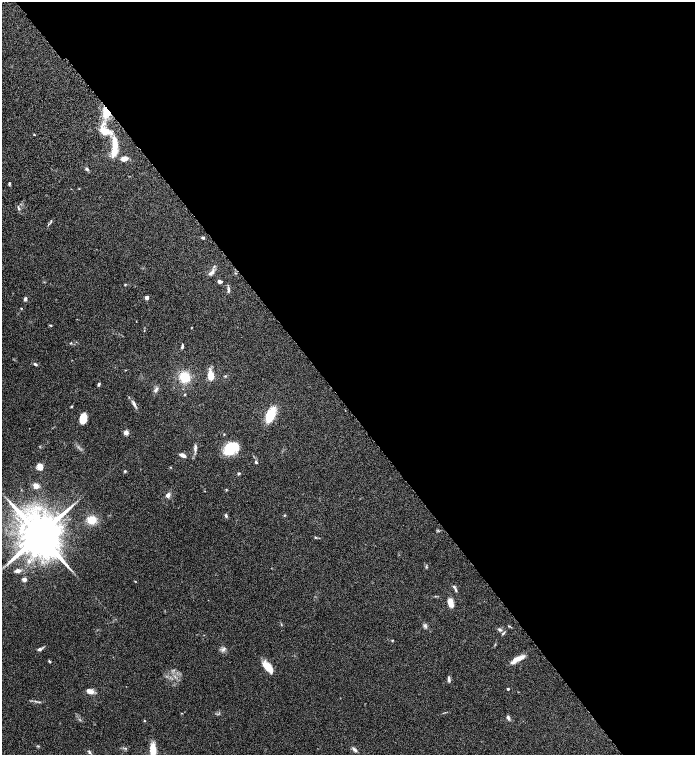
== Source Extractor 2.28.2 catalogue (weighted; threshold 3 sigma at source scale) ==
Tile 8 of 4 x 4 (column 4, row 2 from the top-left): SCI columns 4417-5801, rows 3113-4617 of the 6200 x 6220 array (HDU 1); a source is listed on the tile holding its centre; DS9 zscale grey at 2 x 2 block average (1 PNG px = mean of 2 x 2 image px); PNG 697 x 757 px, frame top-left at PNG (2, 2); no overlay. Shown black and unused: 54% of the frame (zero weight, under 6 of 12 exposures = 6% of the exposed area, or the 3 px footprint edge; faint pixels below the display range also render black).
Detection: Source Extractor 2.28.2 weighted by HDU 2 'WHT'; one run over the whole footprint, this tile lists its part. Background 0.0762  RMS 0.0039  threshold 0.016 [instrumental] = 3 sigma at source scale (4.09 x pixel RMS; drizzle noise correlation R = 1.36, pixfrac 0.8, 0.05/0.05 arcsec/px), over >= 5 px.
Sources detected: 84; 8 inside a brighter listed object's ellipse — not listed separately; the other 76 listed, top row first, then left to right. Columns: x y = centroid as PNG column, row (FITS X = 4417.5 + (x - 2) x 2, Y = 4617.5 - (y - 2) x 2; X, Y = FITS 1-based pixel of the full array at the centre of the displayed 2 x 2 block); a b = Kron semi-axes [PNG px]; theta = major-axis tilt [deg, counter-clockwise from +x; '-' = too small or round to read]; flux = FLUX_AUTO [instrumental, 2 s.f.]
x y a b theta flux
106 114 13 9 -67 12
105 131 12 9 -27 12
34 134 2 2 - 0.67
115 146 23 7 -80 14
124 159 7 4 7 5.2
87 169 5 4 - 1.4
9 183 4 3 - 1
18 208 5 3 - 1.2
48 224 5 2 - 0.93
203 238 4 3 - 1.5
212 272 10 6 66 3.2
220 281 5 4 - 2.2
125 285 3 2 - 0.56
228 290 10 2 83 1.4
146 297 3 2 - 6.2
25 299 5 3 - 1.7
21 308 3 2 - 0.45
51 325 3 2 - 0.67
71 343 5 2 - 0.59
182 346 5 2 - 1.3
35 364 5 3 - 1.7
225 376 4 3 - 0.82
185 377 9 7 -34 22
211 377 6 4 39 9.2
99 384 4 3 - 1.5
156 390 8 4 70 2.3
185 394 3 3 - 0.55
134 404 13 3 -61 2.9
71 406 3 3 - 0.66
270 415 10 6 66 32
83 418 9 6 79 13
126 433 3 2 - 13
224 434 3 2 - 0.53
229 448 13 11 57 25
195 449 7 4 -62 1.9
183 455 7 3 -24 3.5
256 462 3 2 - 1.2
40 467 3 3 - 28
170 467 3 2 - 0.41
125 471 4 4 - 0.78
239 473 4 3 - 0.99
36 486 7 7 - 3.5
226 490 3 3 - 0.61
168 495 5 4 - 3.4
284 515 4 3 - 0.59
226 516 5 3 - 1.4
92 520 8 7 - 14
39 535 13 11 -60 3700
315 537 3 3 - 0.69
426 567 4 2 - 0.74
17 571 5 4 - 3.6
24 579 5 4 - 2.4
135 581 3 2 - 0.45
454 587 5 3 - 1.1
450 603 9 5 -76 7.8
281 624 4 3 - 0.62
425 626 6 4 -48 1.8
508 626 3 2 - 0.53
500 630 6 3 -31 1.7
392 640 3 2 - 0.6
40 649 7 3 28 2.3
223 649 7 3 57 1.9
519 658 14 5 27 6.9
49 661 4 2 - 0.82
268 667 16 6 -51 11
449 679 8 3 -86 1.7
508 689 2 2 - 1.2
90 691 7 4 -16 6.4
39 702 3 2 - 0.6
508 718 7 3 -72 1.6
144 721 3 2 - 0.46
38 746 4 2 - 0.63
125 748 3 2 - 0.68
354 749 8 4 -44 2.2
153 750 12 5 -85 16
89 752 5 3 - 1.3
Overlapping masked pixels (flux is a lower limit): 1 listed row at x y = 106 114
Isophote crosses this tile's border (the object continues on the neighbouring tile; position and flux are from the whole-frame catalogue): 1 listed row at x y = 153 750